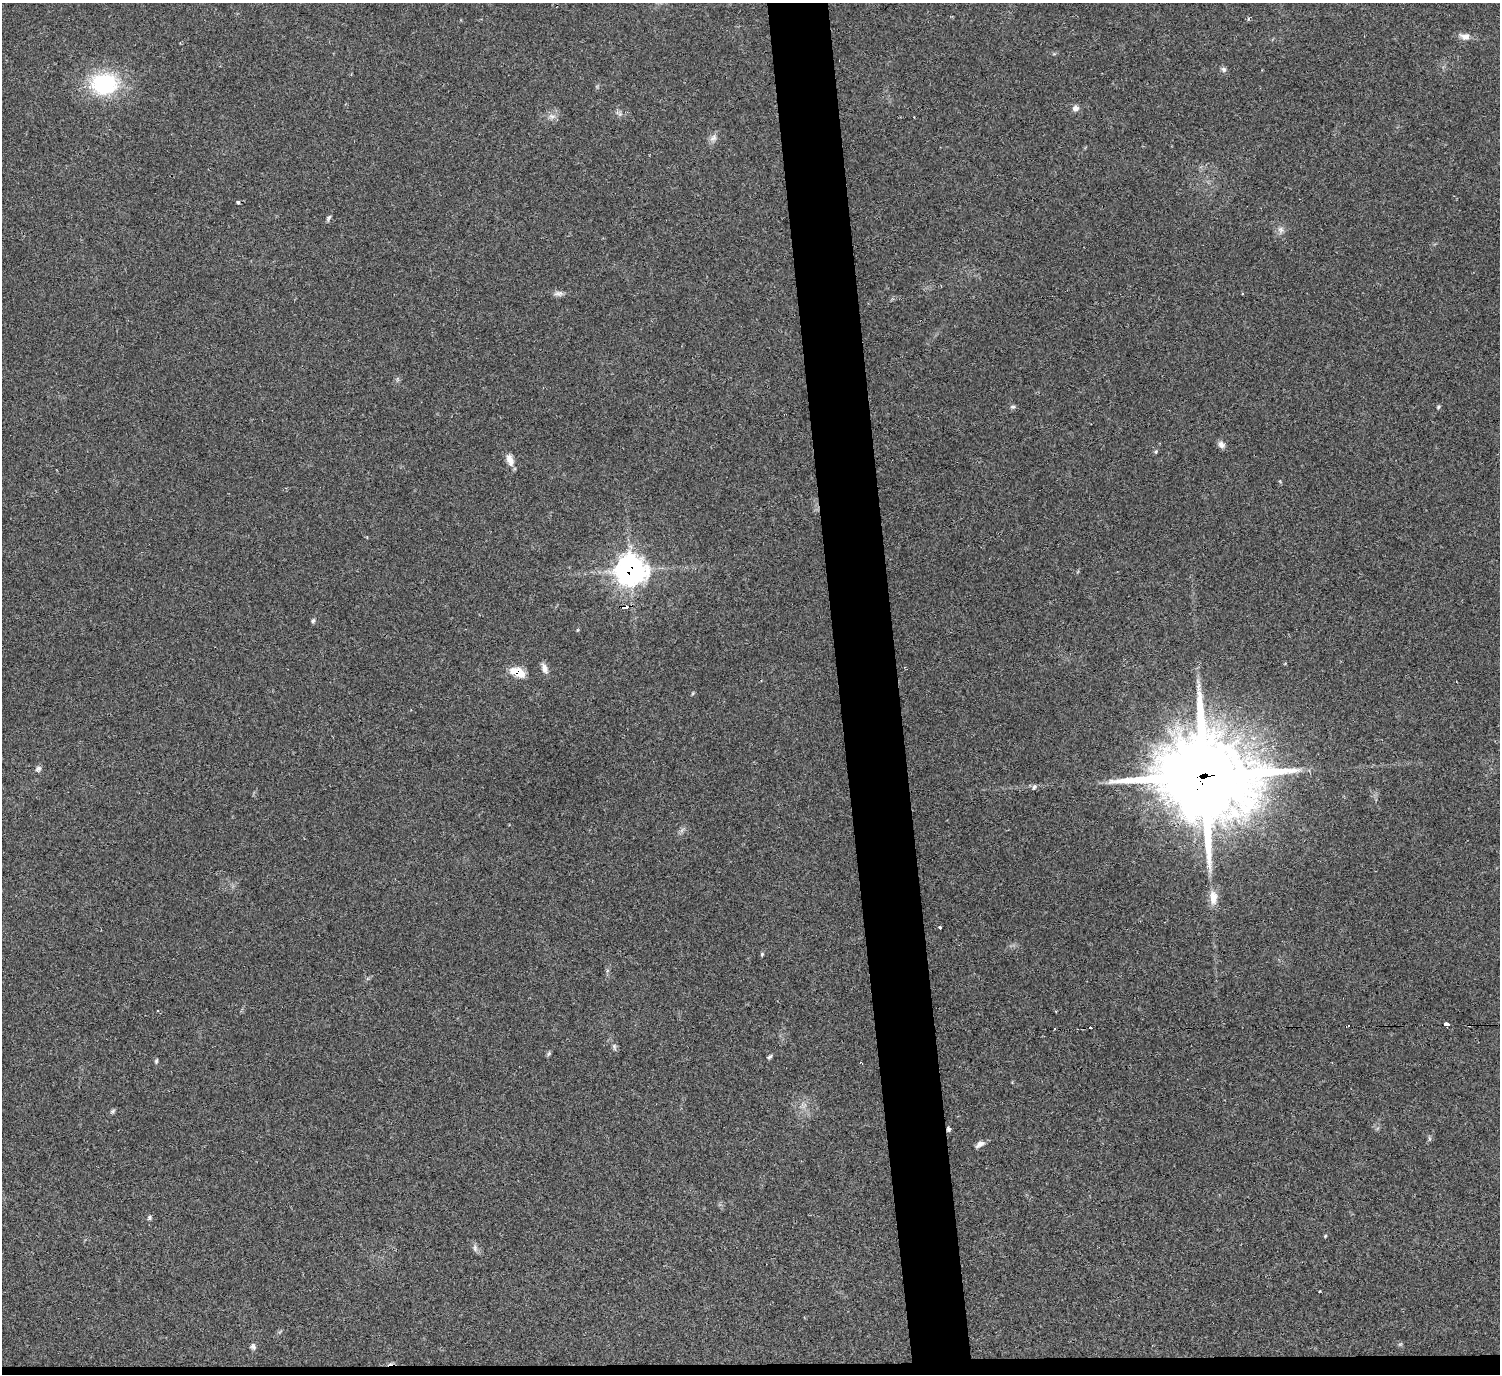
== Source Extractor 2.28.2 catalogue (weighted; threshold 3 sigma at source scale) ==
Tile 8 of 3 x 3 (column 2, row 3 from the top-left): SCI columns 1500-2997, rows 230-1601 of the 4494 x 4475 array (HDU 1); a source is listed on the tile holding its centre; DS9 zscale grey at full resolution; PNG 1502 x 1376 px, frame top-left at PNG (2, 3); no overlay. Shown black and unused: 5% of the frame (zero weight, under 2 of 3 exposures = <1% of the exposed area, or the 3 px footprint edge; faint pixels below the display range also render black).
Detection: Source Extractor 2.28.2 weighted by HDU 2 'WHT'; one run over the whole footprint, this tile lists its part. Background 0.0551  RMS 0.0067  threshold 0.0302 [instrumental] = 3 sigma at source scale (4.5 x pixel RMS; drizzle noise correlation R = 1.50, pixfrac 1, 0.05/0.05 arcsec/px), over >= 5 px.
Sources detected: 45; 2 cosmic-ray / hot-pixel residue — not listed; the other 43 listed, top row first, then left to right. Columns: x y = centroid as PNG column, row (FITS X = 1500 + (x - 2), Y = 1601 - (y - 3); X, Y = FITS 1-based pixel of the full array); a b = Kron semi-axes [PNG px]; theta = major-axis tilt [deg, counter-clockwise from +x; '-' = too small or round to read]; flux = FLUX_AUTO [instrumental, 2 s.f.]
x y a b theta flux
1248 19 4 4 - 1.1
1465 36 13 8 -2 4.9
1223 69 8 7 - 1.7
104 84 33 25 4 55
1075 108 9 7 -6 2.8
552 116 10 6 -8 2.8
713 138 11 8 31 3.1
238 202 4 4 - 1.3
328 218 8 5 54 1.4
1281 229 8 8 - 2.7
558 293 12 7 0 2.7
1013 407 7 5 14 1.4
1438 407 6 4 46 0.84
1221 444 9 7 -47 3.2
1156 451 5 4 - 0.87
510 460 17 8 -71 5.2
630 570 12 12 - 450
625 607 6 3 -7 18
313 621 6 4 67 1.1
577 630 6 3 70 0.65
544 669 14 8 -69 3.6
517 672 17 8 -23 12
38 768 9 6 32 1.9
1204 776 38 33 -10 5900
1034 787 7 5 73 1.4
1213 897 20 10 -88 7.8
940 927 3 3 - 1.9
762 954 5 4 - 0.89
1446 1024 4 3 - 17
1090 1028 3 3 - 5.4
614 1047 8 5 -71 1.6
549 1053 8 4 59 1.1
770 1057 7 4 43 1.2
156 1061 7 4 80 1.1
862 1064 4 2 - 0.67
113 1111 8 5 28 1.3
948 1129 5 4 - 1.5
980 1144 12 6 32 3.3
149 1218 6 6 - 1.3
1325 1236 5 4 - 0.67
475 1248 10 6 -82 2.1
1320 1291 3 2 - 0.45
253 1346 9 6 -58 1.8
Overlapping masked pixels (flux is a lower limit): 5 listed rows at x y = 630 570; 625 607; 517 672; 1204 776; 948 1129